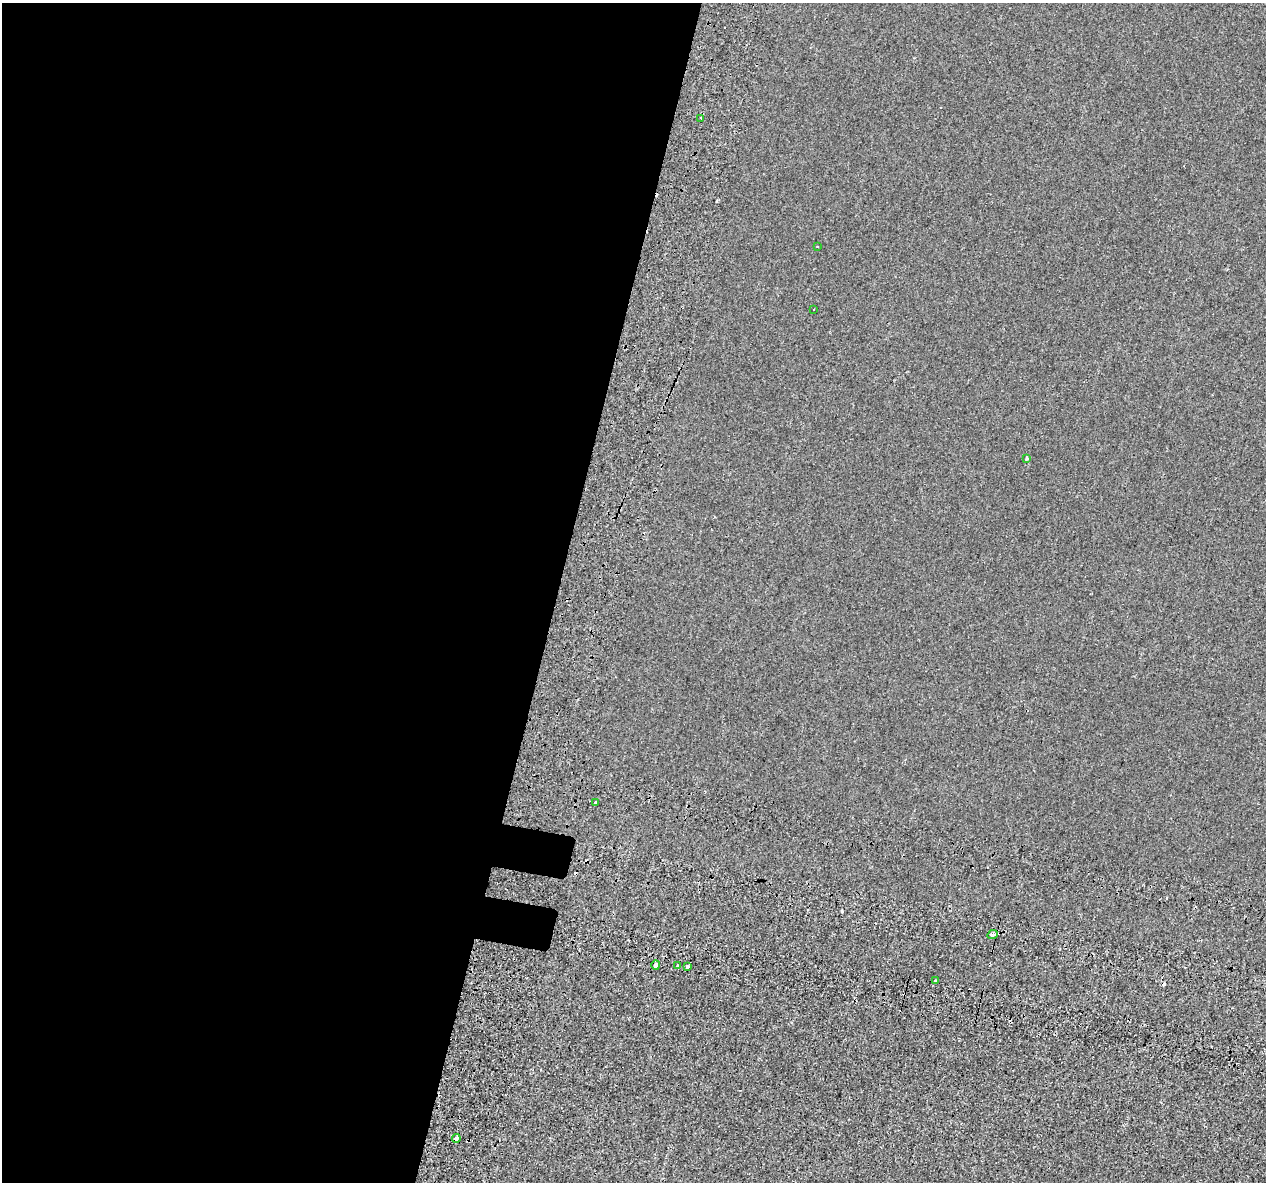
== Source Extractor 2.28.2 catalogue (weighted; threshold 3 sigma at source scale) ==
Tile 5 of 4 x 4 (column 1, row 2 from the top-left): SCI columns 96-1359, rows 2746-3925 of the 5235 x 5432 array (HDU 1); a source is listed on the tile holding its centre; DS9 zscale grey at full resolution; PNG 1268 x 1184 px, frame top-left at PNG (2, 3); each listed source drawn as its Kron ellipse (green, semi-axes under 4 px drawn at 4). Shown black and unused: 45% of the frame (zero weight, under 2 of 3 exposures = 7% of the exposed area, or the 3 px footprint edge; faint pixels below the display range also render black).
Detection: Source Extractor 2.28.2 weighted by HDU 2 'WHT'; one run over the whole footprint, this tile lists its part. Background -3.38e-04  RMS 0.0045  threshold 0.0203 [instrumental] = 3 sigma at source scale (4.5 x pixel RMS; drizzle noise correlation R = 1.50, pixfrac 1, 0.0396/0.0396 arcsec/px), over >= 5 px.
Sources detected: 17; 6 cosmic-ray / hot-pixel residue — neither listed nor drawn; the other 11 listed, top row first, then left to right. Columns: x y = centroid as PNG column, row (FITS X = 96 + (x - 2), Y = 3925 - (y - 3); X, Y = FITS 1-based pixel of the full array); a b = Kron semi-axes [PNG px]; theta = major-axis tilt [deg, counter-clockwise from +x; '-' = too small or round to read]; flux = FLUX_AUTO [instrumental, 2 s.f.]
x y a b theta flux
701 118 3 2 - 0.54
817 247 3 2 - 0.31
813 309 3 2 - 0.4
1027 458 3 3 - 0.72
595 803 3 3 - 2.9
992 935 5 3 - 6.2
656 965 5 3 - 1.7
677 966 3 3 - 1.7
688 967 3 3 - 8.5
935 981 3 3 - 0.91
456 1139 4 4 - 2.4
Overlapping masked pixels (flux is a lower limit): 1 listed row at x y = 456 1139